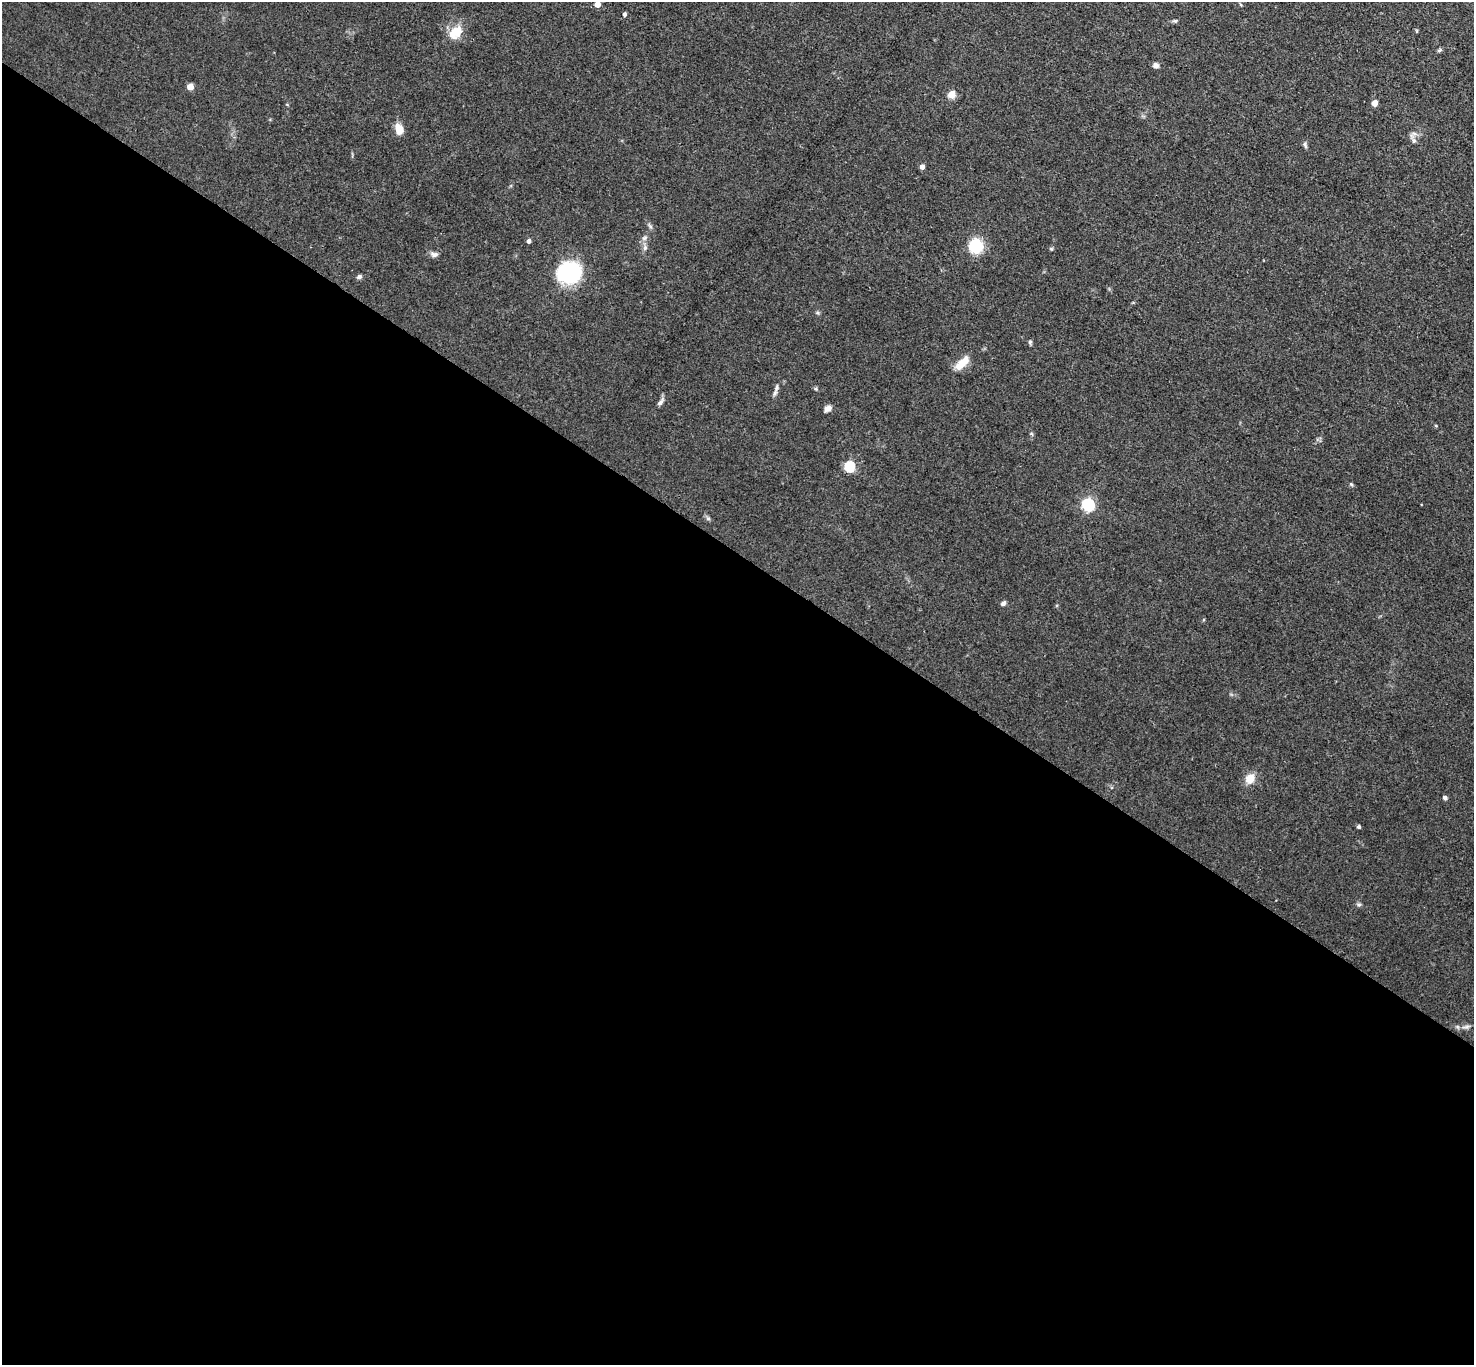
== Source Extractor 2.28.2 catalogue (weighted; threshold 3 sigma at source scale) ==
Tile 14 of 4 x 4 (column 2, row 4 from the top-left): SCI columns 1475-2946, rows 153-1515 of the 5891 x 5898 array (HDU 1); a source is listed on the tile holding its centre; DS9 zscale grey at full resolution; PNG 1476 x 1367 px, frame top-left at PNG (2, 2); no overlay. Shown black and unused: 59% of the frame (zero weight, under 3 of 4 exposures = <1% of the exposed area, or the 3 px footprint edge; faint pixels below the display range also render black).
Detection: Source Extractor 2.28.2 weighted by HDU 2 'WHT'; one run over the whole footprint, this tile lists its part. Background 0.103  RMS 0.0069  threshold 0.0311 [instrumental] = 3 sigma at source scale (4.5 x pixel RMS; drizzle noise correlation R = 1.50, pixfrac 1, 0.05/0.05 arcsec/px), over >= 5 px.
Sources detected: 38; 1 inside a brighter object's white glare — not listed; the other 37 listed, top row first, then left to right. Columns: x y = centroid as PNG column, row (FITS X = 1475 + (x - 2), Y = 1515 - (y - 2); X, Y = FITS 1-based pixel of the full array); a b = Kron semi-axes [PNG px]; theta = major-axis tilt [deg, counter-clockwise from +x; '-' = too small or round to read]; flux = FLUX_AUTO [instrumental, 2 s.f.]
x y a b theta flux
597 4 4 4 - 7.6
624 14 4 4 - 1.7
1175 21 6 4 7 1.1
456 32 22 14 45 12
1439 50 7 5 22 1.1
1156 65 7 6 - 2.5
190 87 5 5 - 6.2
951 94 5 5 - 19
1374 103 5 4 - 8.1
399 129 11 8 -66 8.5
1414 141 8 6 89 2.2
1305 145 10 4 -70 1.5
922 167 4 4 - 4
650 226 7 4 -37 1.4
644 238 8 5 36 2
528 241 4 4 - 2.5
976 246 11 10 - 31
645 248 7 5 70 1.9
434 254 11 7 -14 2.5
569 273 24 18 25 71
359 277 6 5 - 1.7
1030 342 7 5 78 1.1
962 362 18 8 45 12
776 388 10 6 77 2.2
660 402 11 5 50 2.3
828 409 10 7 31 2.8
1436 426 5 3 - 0.61
849 466 5 5 - 55
1351 484 5 4 - 0.88
1088 505 6 6 - 110
708 518 6 5 - 1.3
1003 603 7 5 32 1.6
1250 779 12 10 49 8.3
1445 798 4 4 - 1.9
1358 827 4 4 - 1.5
1359 905 6 4 1 1.2
1466 1027 14 4 8 2.3
Isophote crosses this tile's border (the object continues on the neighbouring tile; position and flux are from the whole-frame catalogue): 1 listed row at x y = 597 4